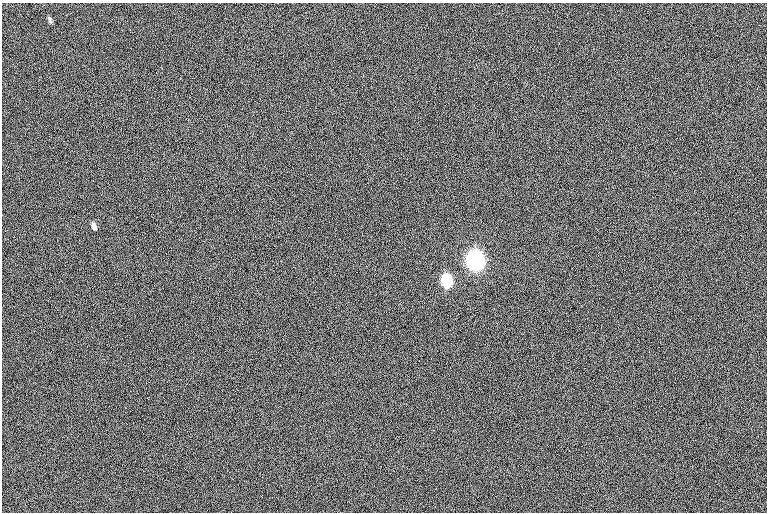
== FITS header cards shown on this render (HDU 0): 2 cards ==
NAXIS1  =                  765
NAXIS2  =                  510

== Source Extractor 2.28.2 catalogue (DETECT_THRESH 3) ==
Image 765 x 510 px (HDU 0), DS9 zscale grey, 1 PNG px = 1 image px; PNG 769 x 514 px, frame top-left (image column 1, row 510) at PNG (2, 3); no overlay
Background 1.04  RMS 12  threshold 35.3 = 3 sigma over >= 5 px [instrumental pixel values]
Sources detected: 4; all 4 listed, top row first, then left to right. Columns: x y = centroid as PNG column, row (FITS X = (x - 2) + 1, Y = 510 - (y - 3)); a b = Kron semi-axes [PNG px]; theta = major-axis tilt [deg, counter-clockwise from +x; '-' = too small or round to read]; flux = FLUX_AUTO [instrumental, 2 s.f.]
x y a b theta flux
50 20 10 4 -70 1800
94 226 8 5 -69 2900
475 261 10 7 -72 680000
446 281 9 6 -72 110000